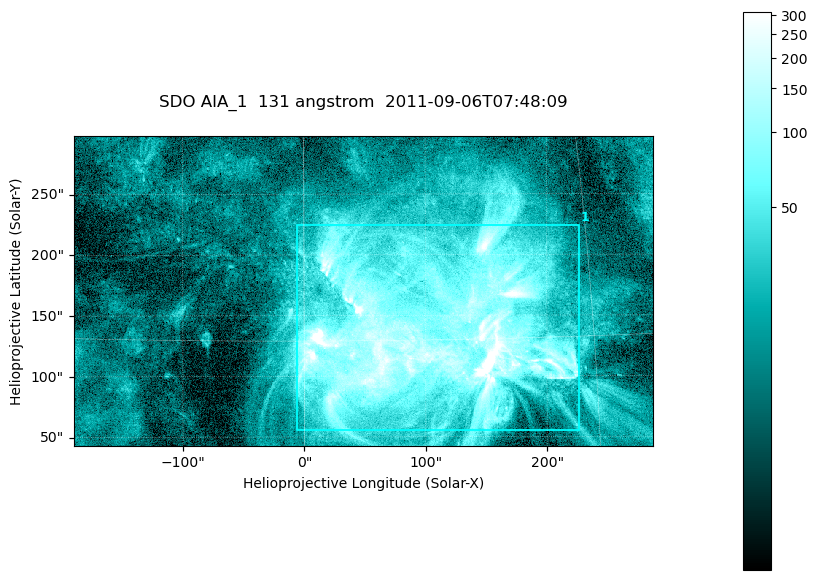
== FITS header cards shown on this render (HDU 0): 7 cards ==
TELESCOP= 'SDO     '           /
INSTRUME= 'AIA_1   '           /
WAVELNTH=                  131 /
WAVEUNIT= 'angstrom'           /
DATE-OBS= '2011-09-06T07:48:09.62' /
CTYPE1  = 'HPLN-TAN'           /
CTYPE2  = 'HPLT-TAN'           /

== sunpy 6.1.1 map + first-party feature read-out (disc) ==
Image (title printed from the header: SDO AIA_1  131 angstrom  2011-09-06T07:48:09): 794 x 424 px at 0.601 arcsec/px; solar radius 952 arcsec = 1584 px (partial field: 4.3% of the solar disc is inside the frame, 100% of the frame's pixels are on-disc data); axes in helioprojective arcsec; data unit not stated in the header (colour bar unlabelled)
Pointing: header CRPIX1/2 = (2043.22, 2045.61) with CRVAL1/2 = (0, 0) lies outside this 794 x 424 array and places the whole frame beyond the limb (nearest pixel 1.29 R_sun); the SolarSoft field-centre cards XCEN/YCEN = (48.69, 170.2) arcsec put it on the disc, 1641 arcsec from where CRPIX/CRVAL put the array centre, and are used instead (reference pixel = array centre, CRVAL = XCEN/YCEN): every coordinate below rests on XCEN/YCEN
Orientation: roll -0.139 deg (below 1 deg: not rotated)
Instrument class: DISC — disc imager (sunpy class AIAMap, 131 A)
Bright regions (active regions / flare kernels): reference = the on-disc median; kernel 7 px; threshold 5 sigma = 68.5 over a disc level ~16.2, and >= 1.15x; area >= 336 px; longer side >= 5 px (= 3 arcsec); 1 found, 1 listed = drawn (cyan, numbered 1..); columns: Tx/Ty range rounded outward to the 2 arcsec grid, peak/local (2 s.f.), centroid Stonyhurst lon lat
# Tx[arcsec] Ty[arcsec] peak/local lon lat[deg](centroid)
1 -6..228 54..226 46 +6 +15